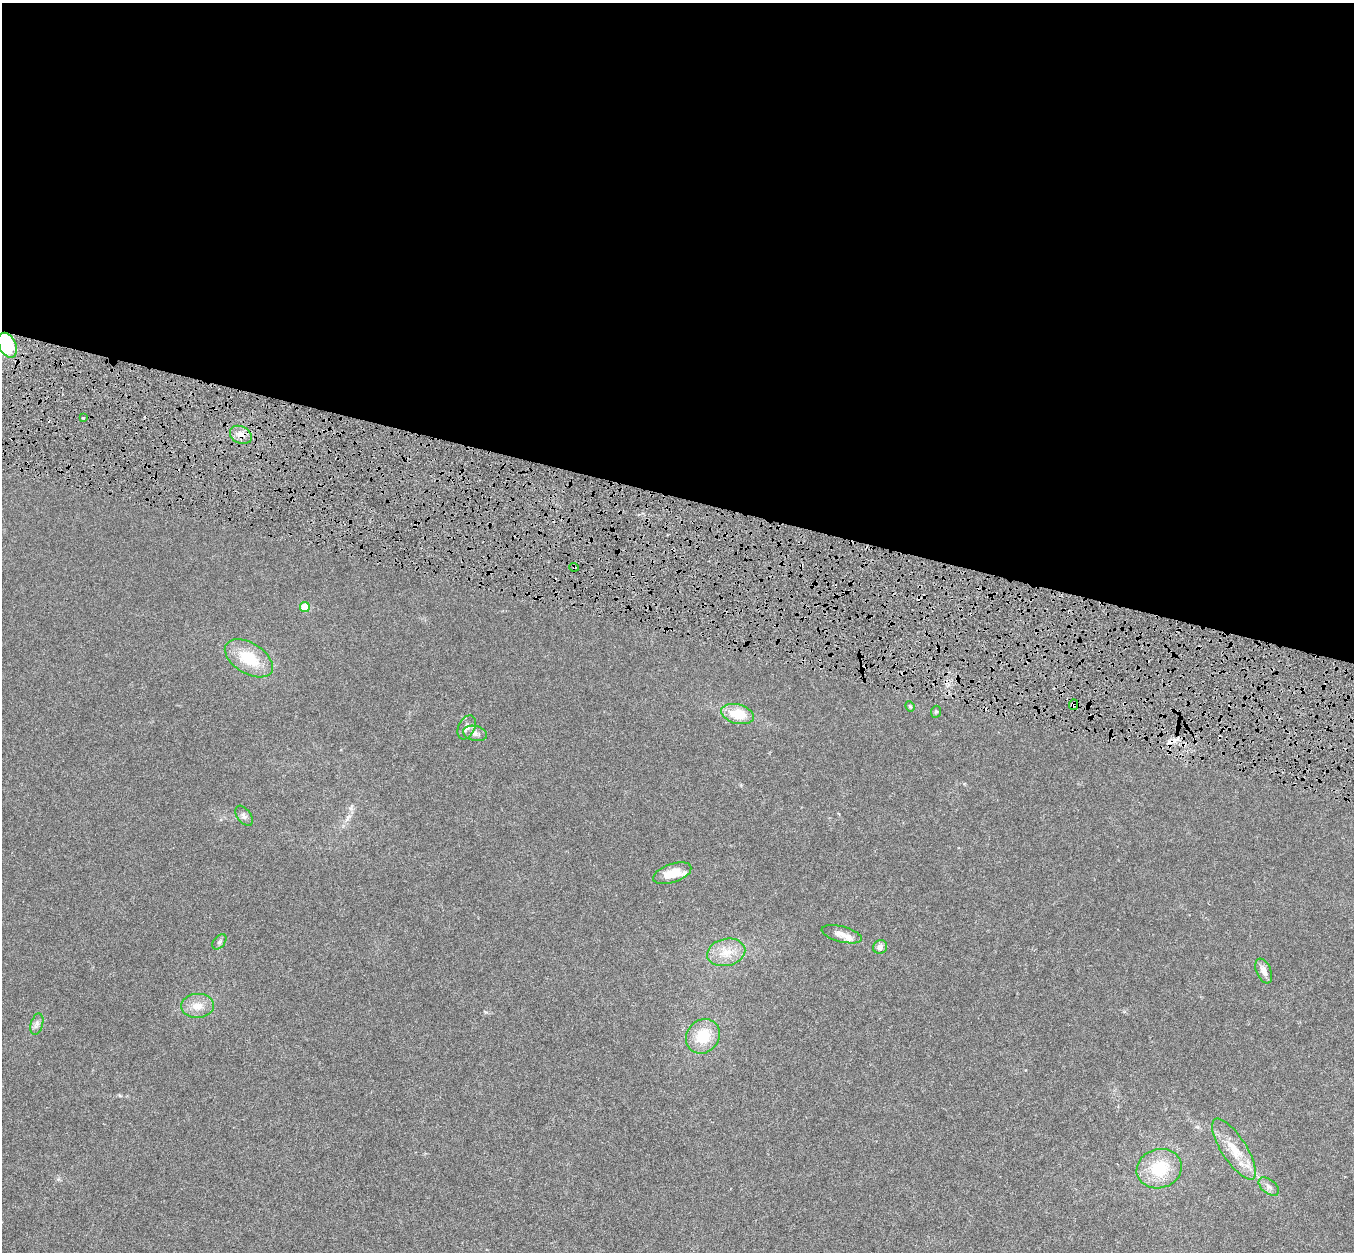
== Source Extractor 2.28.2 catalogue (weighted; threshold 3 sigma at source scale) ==
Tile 3 of 4 x 4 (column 3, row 1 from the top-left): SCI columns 2716-4067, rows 4079-5328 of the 5422 x 5593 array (HDU 1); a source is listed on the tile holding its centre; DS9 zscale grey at full resolution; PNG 1356 x 1254 px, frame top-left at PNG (2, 3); each listed source drawn as its Kron ellipse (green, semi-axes under 4 px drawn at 4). Shown black and unused: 40% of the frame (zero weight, under 4 of 8 exposures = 1% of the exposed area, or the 3 px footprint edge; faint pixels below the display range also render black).
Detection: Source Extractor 2.28.2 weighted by HDU 2 'WHT'; one run over the whole footprint, this tile lists its part. Background 0.00445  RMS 9.8e-04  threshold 0.004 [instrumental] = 3 sigma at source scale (4.09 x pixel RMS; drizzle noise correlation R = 1.36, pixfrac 0.8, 0.0396/0.0396 arcsec/px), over >= 5 px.
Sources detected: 33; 1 inside a brighter object's white glare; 5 cosmic-ray / hot-pixel residue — neither listed nor drawn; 2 inside a brighter listed object's ellipse — not listed separately; the other 25 listed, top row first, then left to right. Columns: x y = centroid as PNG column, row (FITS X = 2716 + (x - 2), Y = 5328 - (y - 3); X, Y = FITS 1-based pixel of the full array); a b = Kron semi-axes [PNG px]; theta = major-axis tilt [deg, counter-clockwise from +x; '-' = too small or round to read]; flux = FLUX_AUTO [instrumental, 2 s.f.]
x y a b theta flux
7 345 13 8 -64 2.8
83 418 3 2 - 0.13
241 435 11 8 -28 0.69
574 567 5 3 - 0.085
305 607 5 5 - 2
249 658 27 15 -31 3.1
1074 705 5 4 - 0.59
910 706 5 4 - 0.11
936 712 6 5 - 0.13
738 714 17 9 -14 2.5
467 727 13 8 66 0.5
475 733 12 7 -13 0.44
244 816 11 6 -54 0.35
672 873 20 9 19 1.6
842 934 20 8 -14 0.72
219 942 9 5 50 0.2
880 947 7 6 - 0.49
726 952 19 13 13 1.5
1264 971 13 7 -66 0.58
197 1006 16 12 3 1.1
37 1024 11 6 75 0.33
703 1036 18 16 52 2.6
1234 1149 35 12 -57 2.2
1159 1169 23 19 18 3.4
1269 1186 12 7 -39 0.39
Overlapping masked pixels (flux is a lower limit): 4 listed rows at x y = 7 345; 241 435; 574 567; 1074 705